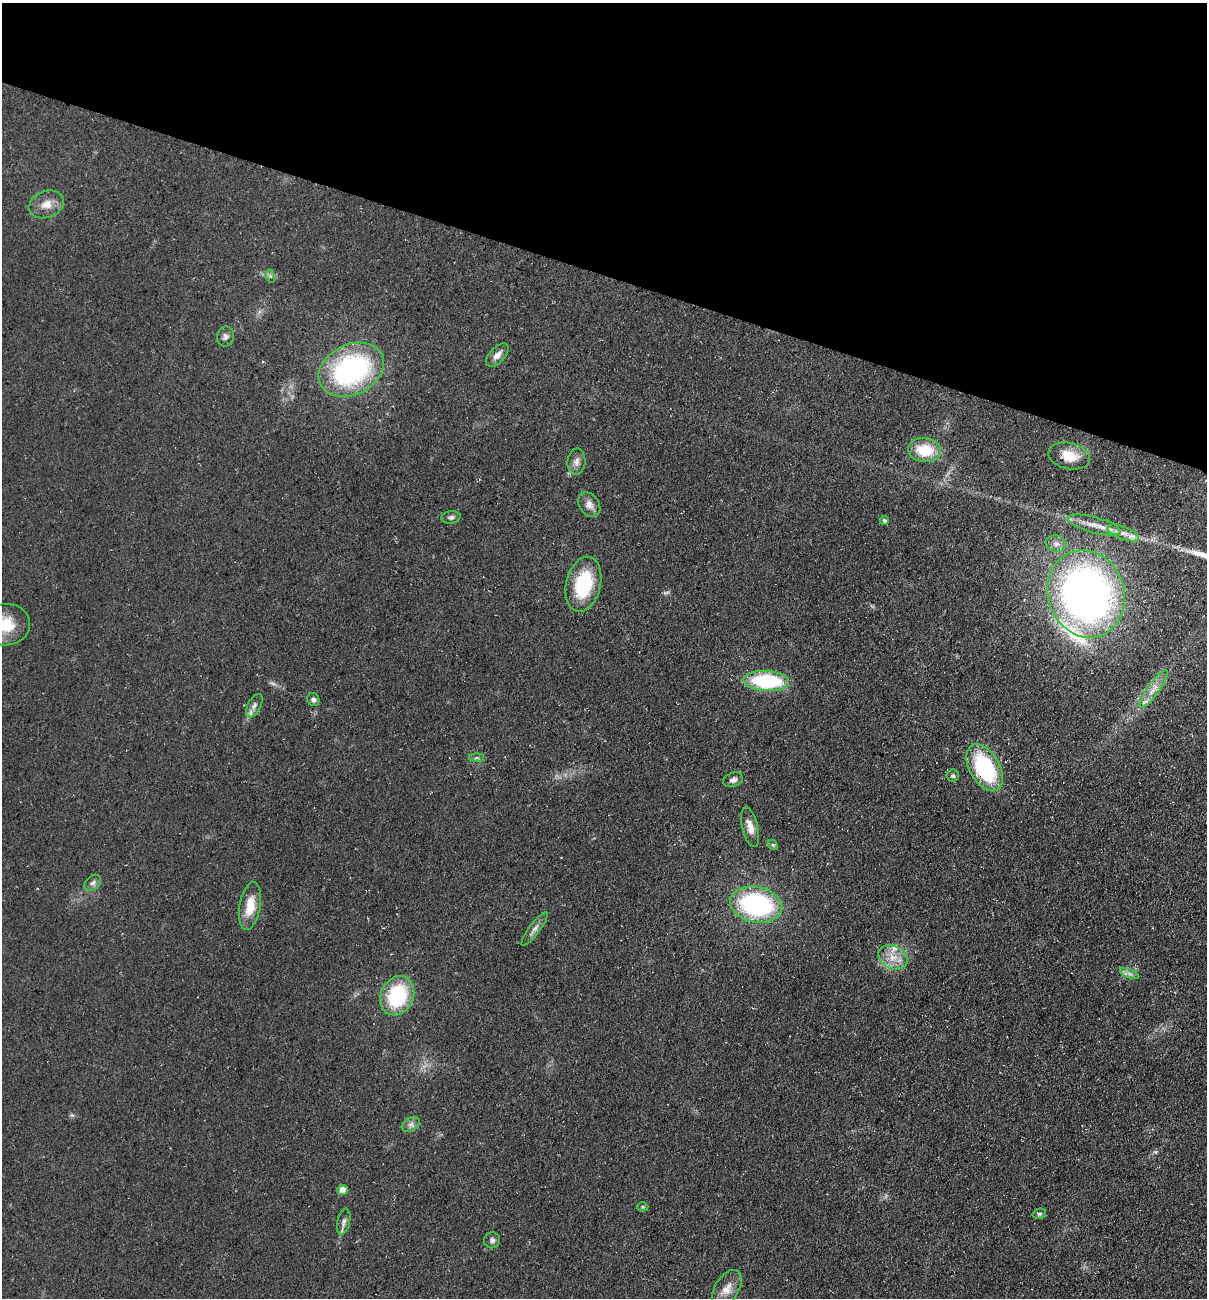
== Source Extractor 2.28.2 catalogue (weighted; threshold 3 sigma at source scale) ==
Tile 2 of 4 x 4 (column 2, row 1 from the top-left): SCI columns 1386-2590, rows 3887-5182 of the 5254 x 5198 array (HDU 1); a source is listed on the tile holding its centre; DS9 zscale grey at full resolution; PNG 1209 x 1300 px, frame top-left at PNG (2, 3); each listed source drawn as its Kron ellipse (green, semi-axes under 4 px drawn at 4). Shown black and unused: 21% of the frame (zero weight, under 3 of 5 exposures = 3% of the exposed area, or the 3 px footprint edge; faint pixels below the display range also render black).
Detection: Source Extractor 2.28.2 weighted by HDU 2 'WHT'; one run over the whole footprint, this tile lists its part. Background 0.0903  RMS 0.0087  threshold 0.039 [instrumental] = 3 sigma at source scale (4.5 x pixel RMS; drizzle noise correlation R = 1.50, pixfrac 1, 0.05/0.05 arcsec/px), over >= 5 px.
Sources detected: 46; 2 too faint to see at this stretch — neither listed nor drawn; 3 inside a brighter listed object's ellipse — not listed separately; the other 41 listed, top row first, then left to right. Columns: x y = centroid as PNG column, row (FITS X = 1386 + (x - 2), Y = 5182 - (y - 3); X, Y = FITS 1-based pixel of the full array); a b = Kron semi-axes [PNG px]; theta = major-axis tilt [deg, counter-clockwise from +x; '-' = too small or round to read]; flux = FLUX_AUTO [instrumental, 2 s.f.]
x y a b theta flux
46 204 18 13 20 11
270 276 7 4 -73 1.6
226 336 10 8 80 3.9
497 355 14 7 46 5.8
351 370 34 25 25 150
924 450 17 12 -7 28
1069 456 21 13 -13 18
576 462 13 9 85 5.2
589 505 13 10 -56 6.3
451 517 9 6 9 2.6
884 520 4 4 - 1.9
1094 525 27 8 -15 12
1123 533 17 6 -21 6.5
1056 544 10 8 -8 4.8
583 584 28 17 77 52
1086 594 44 38 -70 530
6 625 24 20 6 25
766 681 23 10 -3 76
1153 689 22 6 54 8.8
313 700 7 6 - 2.7
254 706 13 6 62 4.2
476 758 7 4 1 1.6
985 768 26 15 -60 88
953 776 6 6 - 2.1
733 780 10 6 21 3.3
750 827 20 8 -76 8
773 845 6 4 -45 1.2
93 883 9 6 43 3.1
756 905 26 17 -11 130
250 906 24 10 80 17
534 929 21 5 53 4.7
893 957 15 11 -26 13
1129 974 10 3 -21 2.4
397 996 20 16 65 66
411 1124 9 6 30 3.4
342 1190 5 5 - 9.5
643 1207 6 4 2 1.4
1039 1214 7 5 14 1.6
344 1222 13 6 78 4
492 1240 8 8 - 2.8
727 1289 21 12 59 11
Overlapping masked pixels (flux is a lower limit): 1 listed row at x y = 1069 456
Isophote crosses this tile's border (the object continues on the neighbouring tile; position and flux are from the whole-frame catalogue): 1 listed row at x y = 6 625